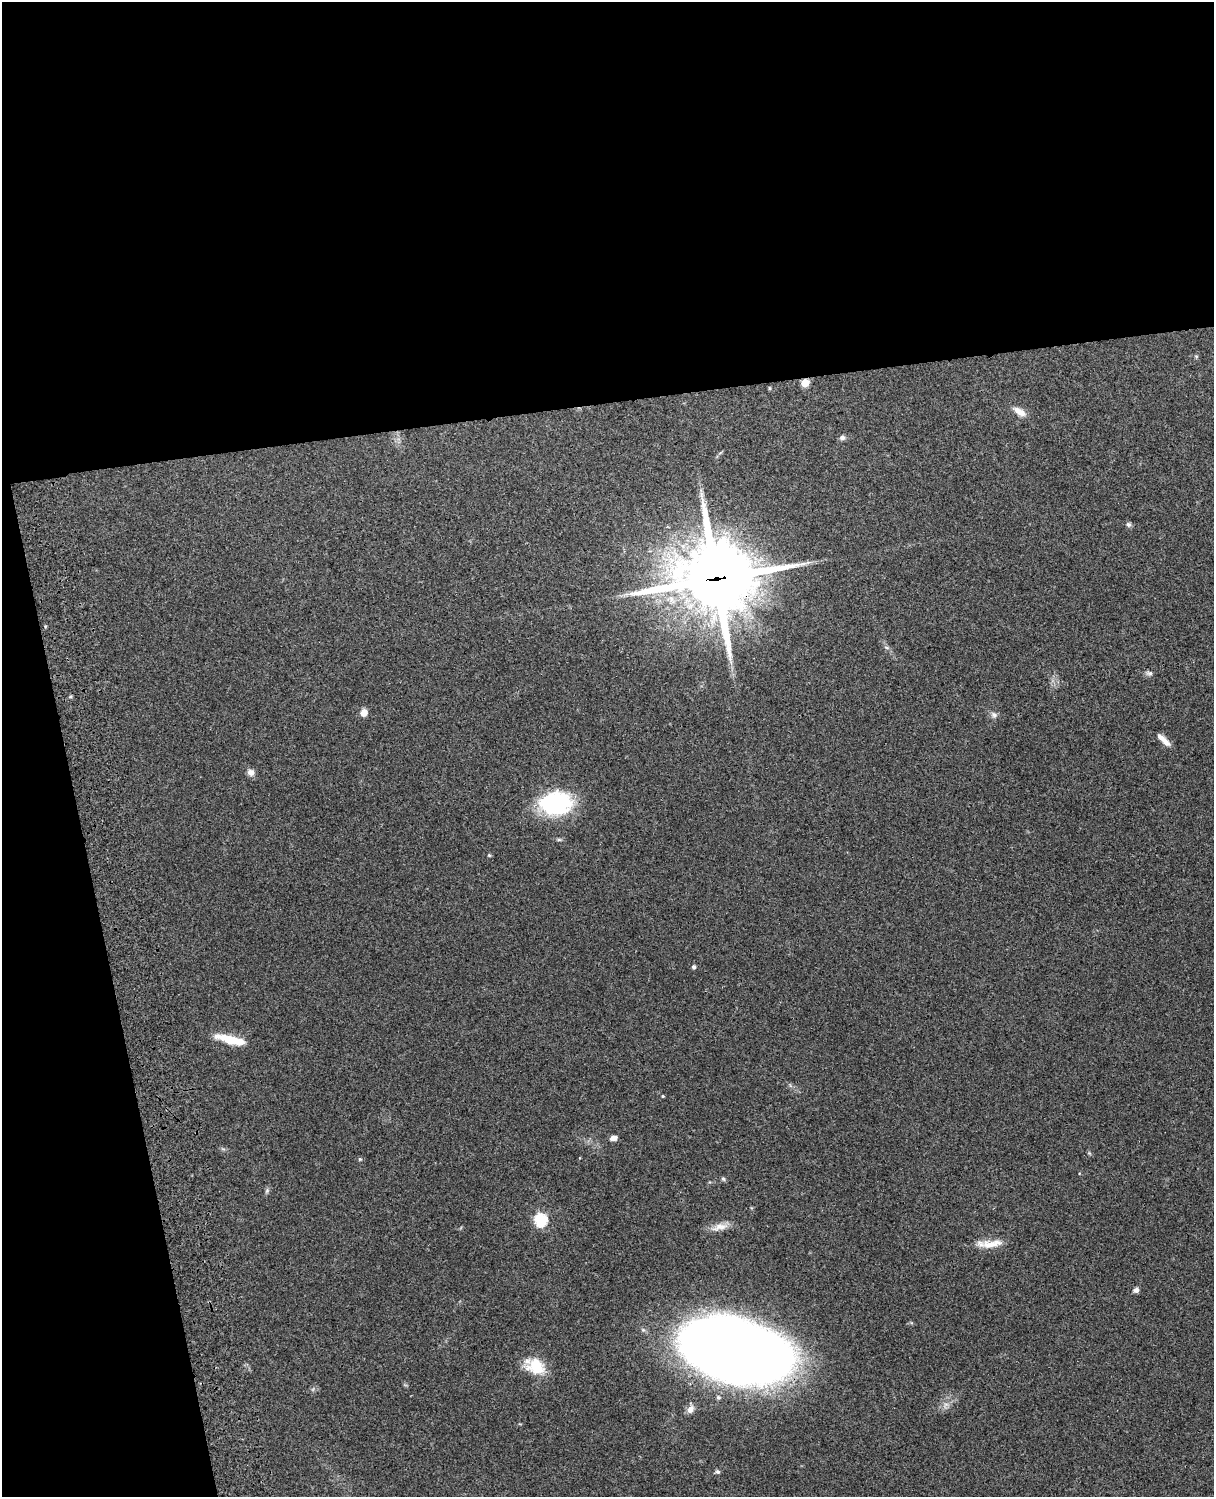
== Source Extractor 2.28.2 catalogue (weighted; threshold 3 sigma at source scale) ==
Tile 1 of 4 x 3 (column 1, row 1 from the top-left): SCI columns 119-1330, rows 3155-4649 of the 5086 x 4927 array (HDU 1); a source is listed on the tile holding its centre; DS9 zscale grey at full resolution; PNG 1216 x 1499 px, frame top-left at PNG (2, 2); no overlay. Shown black and unused: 33% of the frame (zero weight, under 3 of 4 exposures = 6% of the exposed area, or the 3 px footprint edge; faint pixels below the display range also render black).
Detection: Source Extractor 2.28.2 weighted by HDU 2 'WHT'; one run over the whole footprint, this tile lists its part. Background 0.203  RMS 0.0081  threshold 0.0365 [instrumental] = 3 sigma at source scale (4.5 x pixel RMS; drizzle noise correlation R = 1.50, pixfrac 1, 0.05/0.05 arcsec/px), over >= 5 px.
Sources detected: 32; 2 inside a brighter listed object's ellipse — not listed separately; the other 30 listed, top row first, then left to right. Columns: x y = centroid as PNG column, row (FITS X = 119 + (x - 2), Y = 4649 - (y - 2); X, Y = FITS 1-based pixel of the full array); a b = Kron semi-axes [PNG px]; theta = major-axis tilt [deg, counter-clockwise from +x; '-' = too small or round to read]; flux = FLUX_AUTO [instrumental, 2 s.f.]
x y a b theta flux
1196 356 6 4 -18 0.99
805 383 5 5 - 22
769 388 6 4 -90 0.77
1019 412 18 8 -32 7.4
842 438 7 6 - 2.4
1128 524 7 6 - 1.9
716 578 30 26 2 5900
886 648 7 3 -19 1.4
1149 673 9 5 -10 2.1
364 712 9 8 - 5.1
994 715 9 7 -33 2.9
1165 741 15 7 -45 5.6
251 772 9 8 - 4.2
555 803 34 24 7 81
489 855 5 4 - 0.9
694 967 4 4 - 2.1
230 1040 36 9 -14 20
663 1096 4 3 - 1
613 1138 8 6 7 3.8
360 1159 5 4 - 1.1
723 1179 6 5 - 1.4
267 1191 7 4 71 1.5
541 1220 6 6 - 98
720 1227 24 9 14 8.3
991 1244 32 10 7 13
1136 1290 7 6 - 2.8
733 1351 91 49 -15 1100
536 1366 22 17 -19 26
691 1409 10 7 59 4.9
718 1472 6 5 - 1.8
Overlapping masked pixels (flux is a lower limit): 3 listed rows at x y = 805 383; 716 578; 733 1351